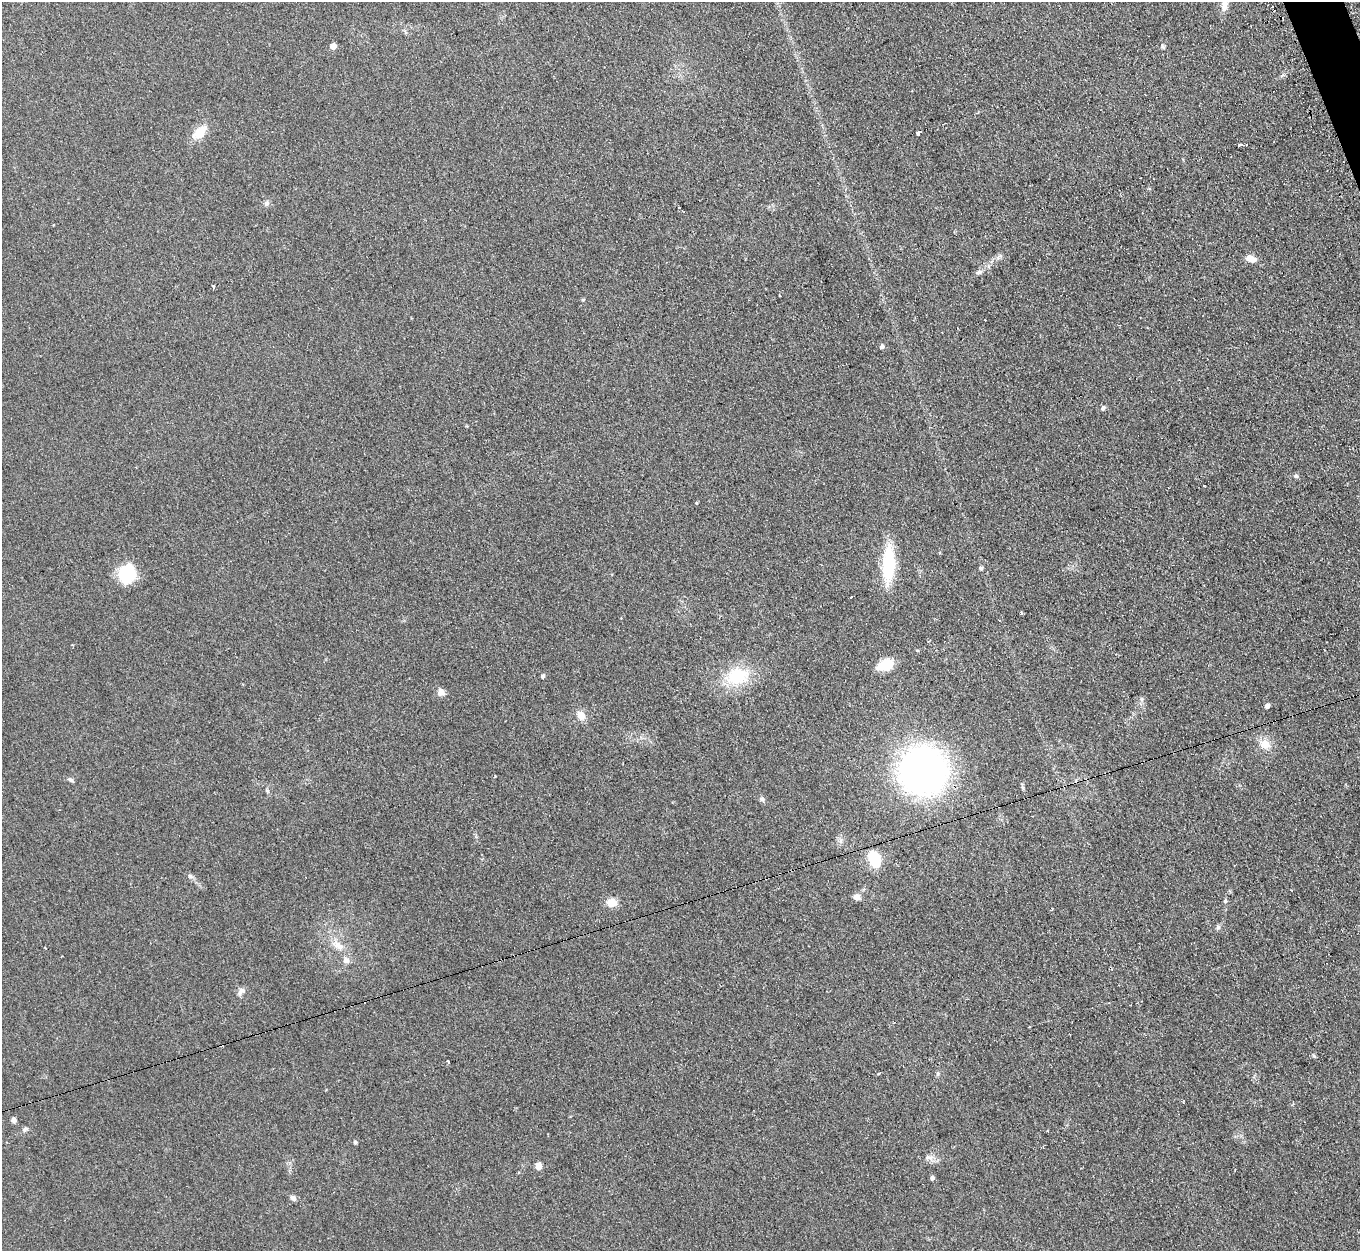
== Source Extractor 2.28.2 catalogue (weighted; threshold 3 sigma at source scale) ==
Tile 10 of 4 x 4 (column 2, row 3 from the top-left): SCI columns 1377-2734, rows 1528-2776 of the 5457 x 5421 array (HDU 1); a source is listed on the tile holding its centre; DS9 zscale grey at full resolution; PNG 1362 x 1253 px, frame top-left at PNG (2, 2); no overlay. Shown black and unused: <1% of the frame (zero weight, under 2 of 3 exposures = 2% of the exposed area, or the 3 px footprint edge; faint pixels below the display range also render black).
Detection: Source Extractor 2.28.2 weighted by HDU 2 'WHT'; one run over the whole footprint, this tile lists its part. Background 0.154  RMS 0.014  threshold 0.0609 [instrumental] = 3 sigma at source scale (4.5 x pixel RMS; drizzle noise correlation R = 1.50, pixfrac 1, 0.05/0.05 arcsec/px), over >= 5 px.
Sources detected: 59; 6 cosmic-ray / hot-pixel residue — not listed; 1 inside a brighter listed object's ellipse — not listed separately; the other 52 listed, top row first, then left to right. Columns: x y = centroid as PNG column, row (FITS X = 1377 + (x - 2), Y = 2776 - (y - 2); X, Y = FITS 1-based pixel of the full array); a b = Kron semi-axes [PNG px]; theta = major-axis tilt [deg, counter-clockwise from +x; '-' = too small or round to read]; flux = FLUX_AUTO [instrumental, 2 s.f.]
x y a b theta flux
1225 3 25 8 81 15
333 46 5 4 - 16
1162 46 6 5 - 2.1
200 132 18 11 46 22
917 132 4 3 - 130
1240 145 4 3 - 12
266 203 7 6 - 3.5
679 207 3 2 - 2.9
1251 259 12 7 -9 11
979 272 8 6 15 3.3
213 287 5 2 - 2.3
583 300 6 4 1 1.4
882 347 5 5 - 4.6
1103 408 7 5 68 2.8
1296 476 6 5 - 2.5
1204 486 3 2 - 1.5
697 503 4 3 - 1.6
888 564 42 13 87 71
981 568 5 4 - 2.1
127 574 22 17 71 51
1021 613 3 3 - 5.2
72 645 3 3 - 1.4
885 665 16 11 17 34
543 676 6 5 - 2.3
737 676 33 23 13 59
441 692 9 8 - 7.4
1142 699 7 4 90 2.6
1267 706 5 4 - 6.2
581 715 10 9 - 13
1265 744 14 12 -38 16
923 771 41 41 - 540
70 780 8 5 -30 3
762 799 8 6 -32 3.4
875 860 18 10 -63 44
190 876 6 5 - 2.9
857 897 8 8 - 6.8
1225 901 5 5 - 1.9
612 903 9 8 - 19
1218 927 6 6 - 2.8
337 945 21 9 -45 16
241 991 12 7 44 5.6
1314 1056 6 4 -46 1.7
448 1063 3 3 - 20
879 1074 4 2 - 1.3
938 1074 7 5 -90 2.4
14 1120 5 5 - 6
25 1129 7 6 - 2.9
355 1142 5 4 - 2.5
929 1158 15 6 -12 7
538 1166 5 5 - 22
932 1178 5 4 - 3.9
293 1198 9 6 -44 3.9
Isophote crosses this tile's border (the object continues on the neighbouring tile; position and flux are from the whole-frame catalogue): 1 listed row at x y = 1225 3